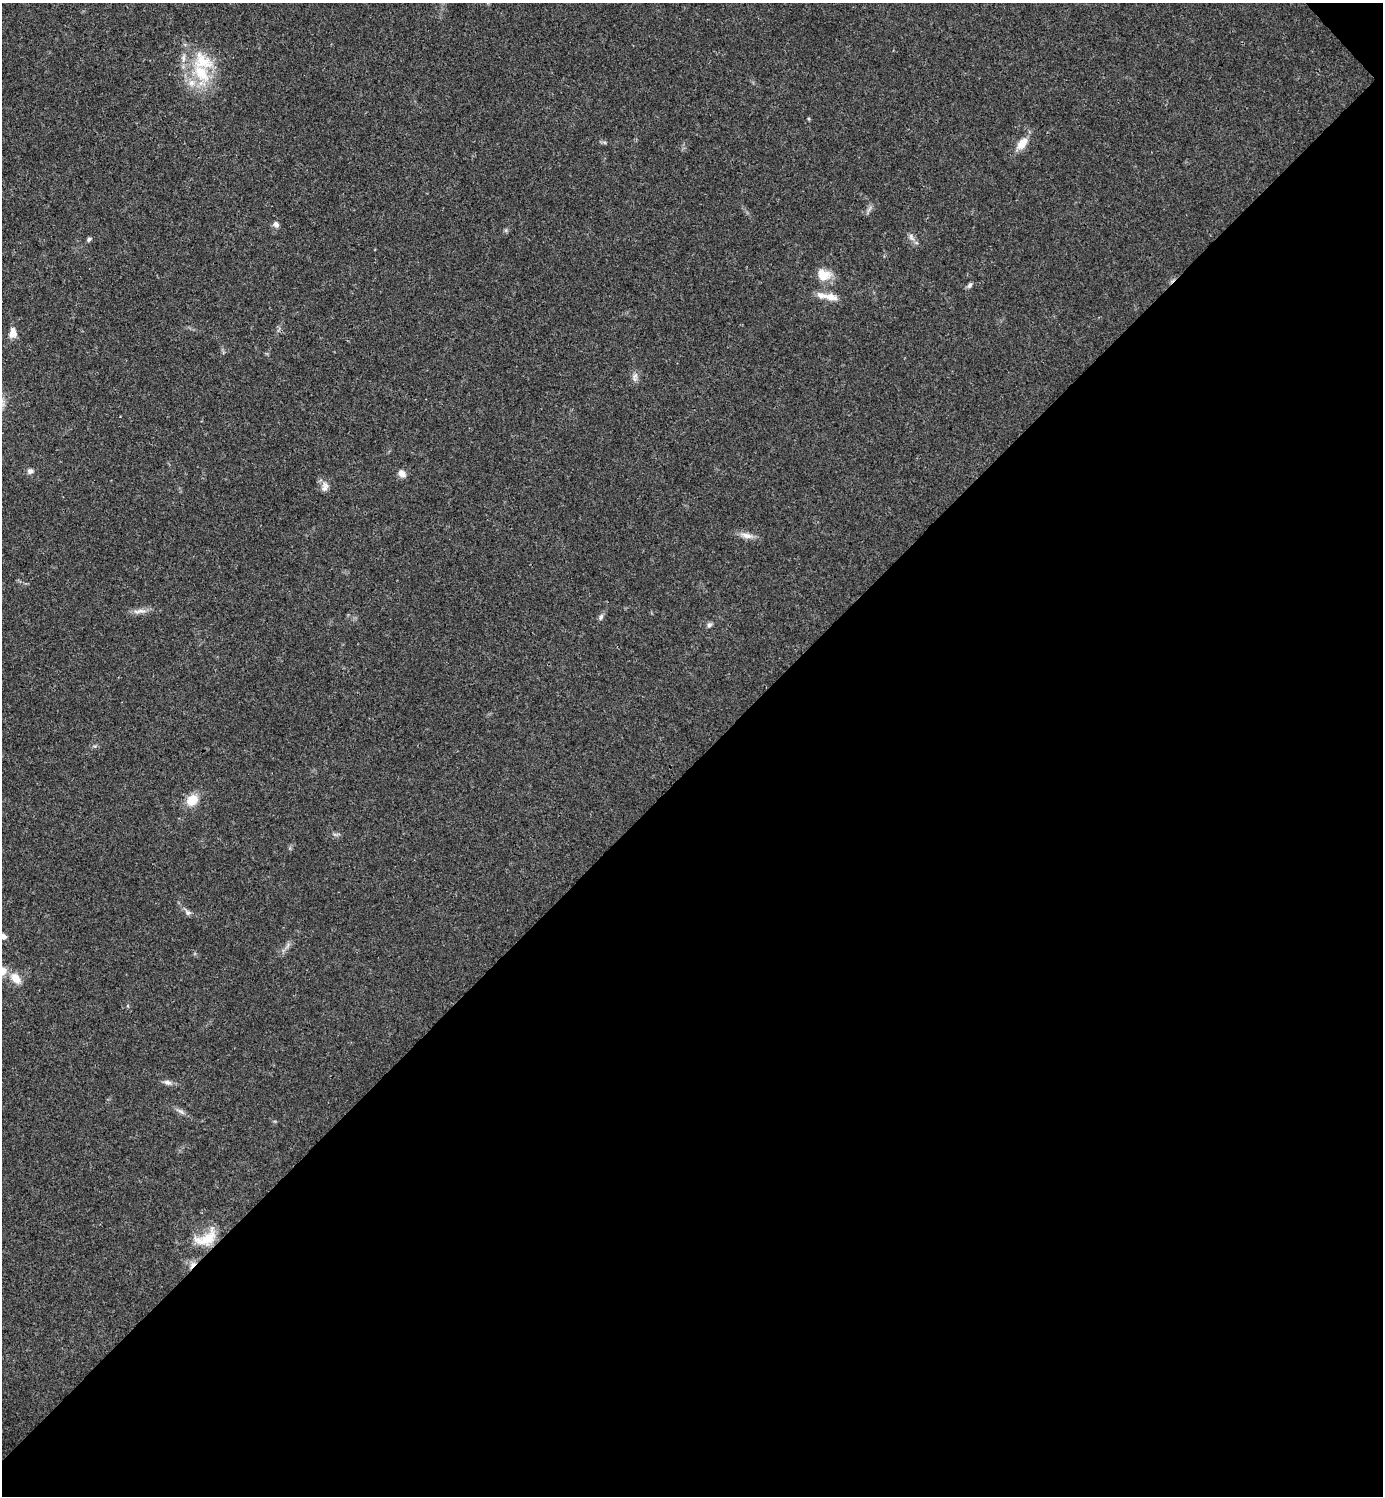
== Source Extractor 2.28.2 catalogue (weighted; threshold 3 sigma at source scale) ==
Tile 12 of 4 x 4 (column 4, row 3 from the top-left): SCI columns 4443-5823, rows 1495-2988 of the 5981 x 5981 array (HDU 1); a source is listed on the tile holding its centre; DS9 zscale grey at full resolution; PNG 1385 x 1498 px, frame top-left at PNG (2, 3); no overlay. Shown black and unused: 49% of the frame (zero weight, under 3 of 4 exposures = <1% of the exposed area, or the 3 px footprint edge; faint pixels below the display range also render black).
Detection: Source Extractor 2.28.2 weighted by HDU 2 'WHT'; one run over the whole footprint, this tile lists its part. Background 0.0205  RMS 0.0022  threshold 0.0101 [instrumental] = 3 sigma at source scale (4.5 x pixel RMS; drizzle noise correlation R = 1.50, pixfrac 1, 0.05/0.05 arcsec/px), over >= 5 px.
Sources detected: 28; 1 cosmic-ray / hot-pixel residue — not listed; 2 inside a brighter listed object's ellipse — not listed separately; the other 25 listed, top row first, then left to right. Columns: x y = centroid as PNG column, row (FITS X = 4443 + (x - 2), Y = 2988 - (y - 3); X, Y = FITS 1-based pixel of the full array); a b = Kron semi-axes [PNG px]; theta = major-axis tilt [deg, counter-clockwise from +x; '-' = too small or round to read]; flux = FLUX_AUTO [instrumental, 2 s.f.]
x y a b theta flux
202 61 35 23 -32 9.5
191 83 9 9 - 1.7
1022 144 18 10 52 2.7
276 224 9 7 -43 0.72
911 237 11 5 -71 0.82
89 239 6 5 - 0.44
823 275 18 14 -13 3.2
970 285 8 5 60 0.56
831 297 15 9 -14 2.1
13 333 13 9 78 1.7
635 376 8 6 53 0.79
30 471 8 7 - 0.76
402 474 9 7 -40 1.3
325 487 14 8 79 1.2
746 535 17 7 -16 1.6
139 611 21 5 7 1.4
601 617 9 5 62 0.61
709 625 7 6 - 0.54
192 800 15 11 46 3.6
188 912 9 7 -21 0.71
2 936 9 6 -5 1.2
16 978 16 11 -48 2.5
168 1082 10 7 -6 0.86
181 1112 10 5 -27 0.72
206 1238 35 17 28 6.1
Isophote crosses this tile's border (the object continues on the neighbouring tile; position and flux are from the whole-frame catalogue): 1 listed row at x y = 2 936